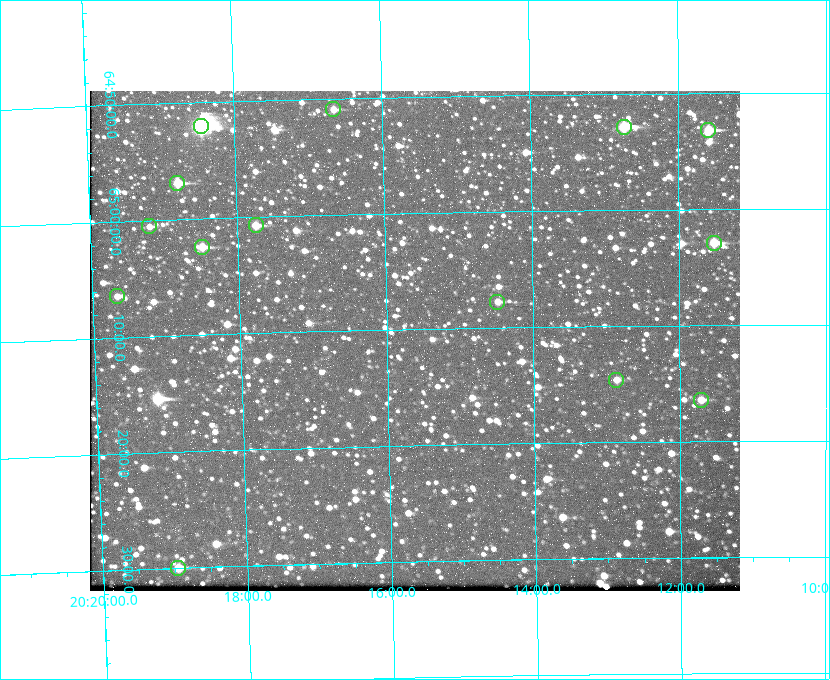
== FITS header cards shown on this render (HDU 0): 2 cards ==
NAXIS1  =                  650 / Width of table row in bytes
NAXIS2  =                  500 / Number of rows in table

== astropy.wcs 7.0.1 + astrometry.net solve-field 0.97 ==
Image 650 x 500 px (HDU 0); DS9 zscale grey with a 90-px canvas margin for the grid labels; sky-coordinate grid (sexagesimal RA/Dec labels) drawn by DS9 from the SOLVED WCS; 14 Tycho-2 reference stars matched to detected sources circled (green)
Header WCS: none
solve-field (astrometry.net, Tycho-2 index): SOLVED blind (the file carries no WCS)
Solved WCS: RA---TAN-SIP/DEC--TAN-SIP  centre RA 20:15:37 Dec +65:11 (303.91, +65.18 deg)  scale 5.17 arcsec/px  FOV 56.0' x 43.0'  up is -179 deg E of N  parity flipped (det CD > 0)
(file carries no celestial WCS; the grid is the blind solution)
Tycho-2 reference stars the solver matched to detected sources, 14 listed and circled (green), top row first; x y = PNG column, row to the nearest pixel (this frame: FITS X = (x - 90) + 1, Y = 500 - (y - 91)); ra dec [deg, ICRS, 3 dp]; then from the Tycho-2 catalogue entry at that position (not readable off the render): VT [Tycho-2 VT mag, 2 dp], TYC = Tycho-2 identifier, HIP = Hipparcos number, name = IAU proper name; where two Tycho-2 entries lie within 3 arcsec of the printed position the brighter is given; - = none
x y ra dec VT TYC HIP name
333 109 304.164 +64.849 10.65 4240-315-1 - -
201 126 304.612 +64.868 7.89 4241-1703-1 100101 -
624 127 303.184 +64.880 9.02 4240-488-1 - -
708 130 302.897 +64.886 9.40 4240-717-1 - -
177 183 304.698 +64.948 10.27 4241-1684-1 - -
256 225 304.437 +65.012 10.41 4241-1775-1 - -
149 226 304.798 +65.009 11.15 4241-1628-1 - -
714 243 302.882 +65.048 10.25 4240-98-1 - -
202 247 304.620 +65.041 10.25 4241-1573-1 - -
117 296 304.916 +65.107 11.17 4241-1518-1 - -
497 302 303.620 +65.129 11.18 4240-34-1 - -
616 380 303.217 +65.244 11.17 4240-236-1 - -
701 400 302.928 +65.273 10.74 4240-760-1 - -
178 568 304.739 +65.499 10.16 4241-1715-1 - -